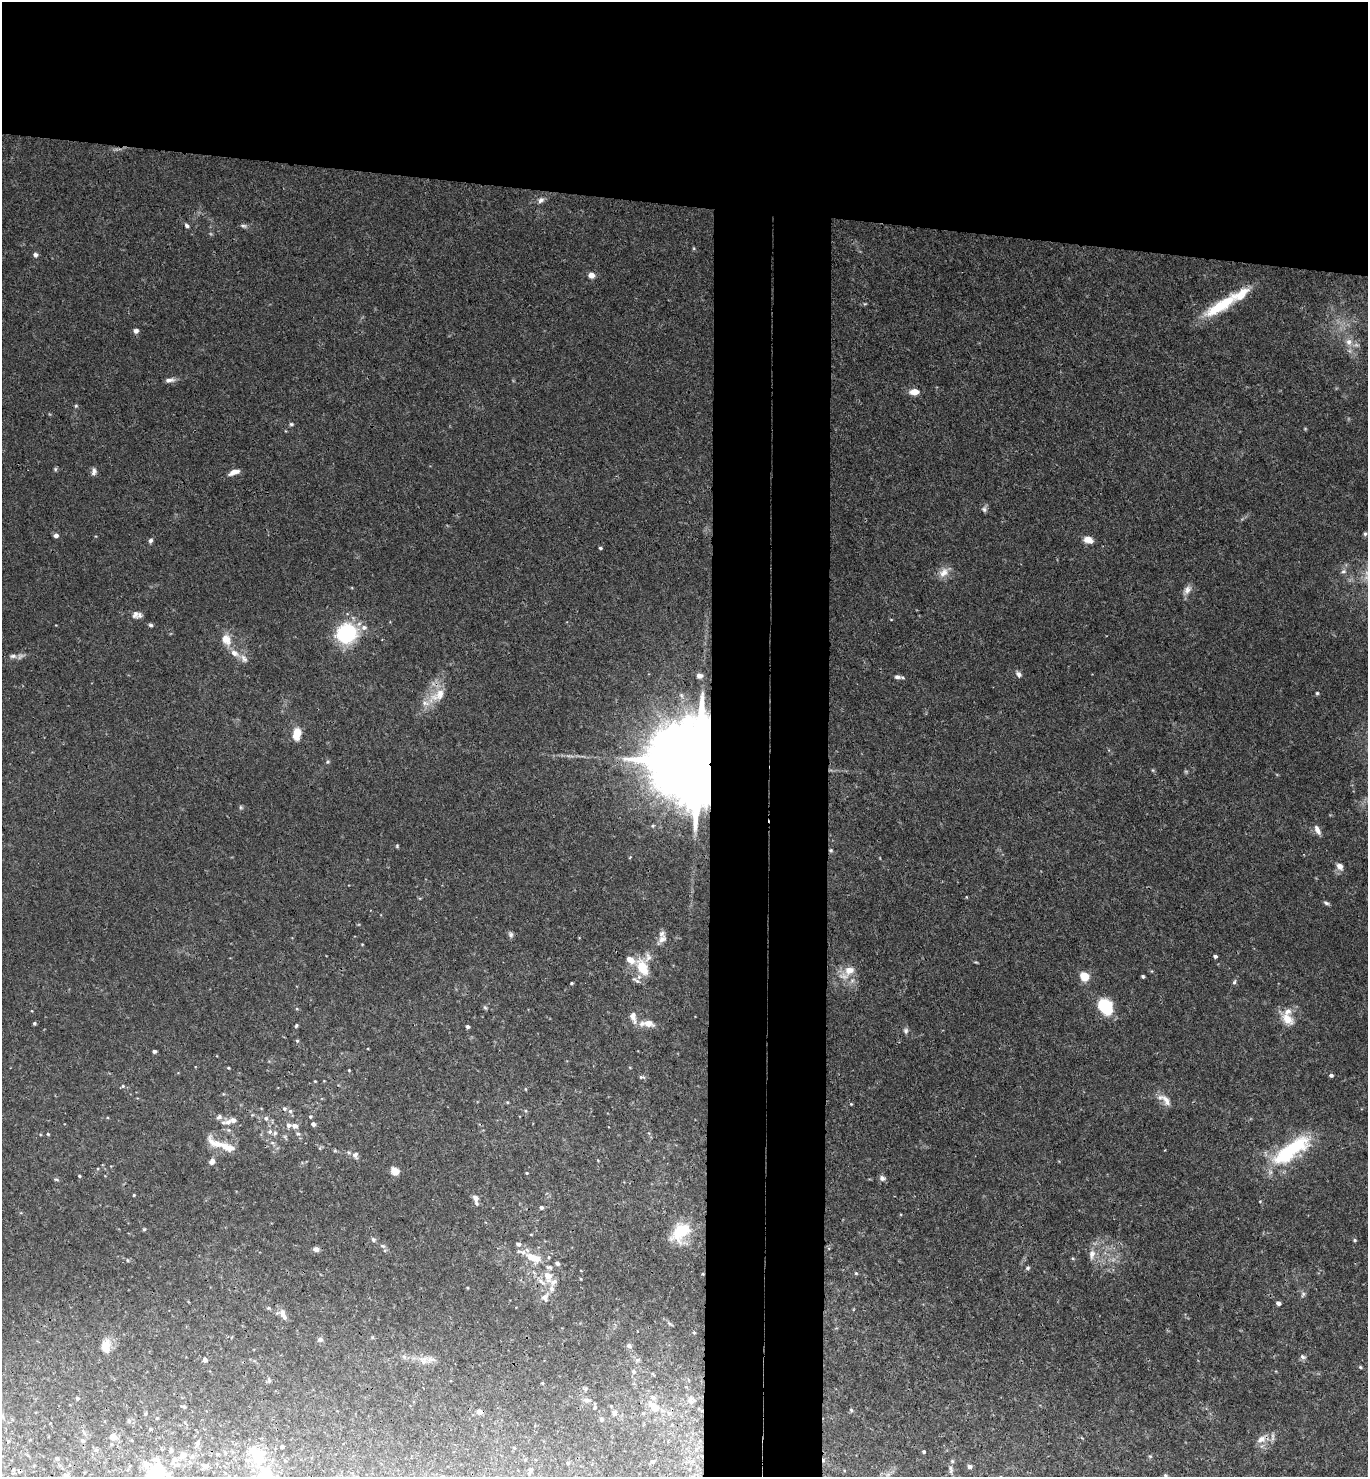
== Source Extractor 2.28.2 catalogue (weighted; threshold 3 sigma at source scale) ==
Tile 2 of 3 x 3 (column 2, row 1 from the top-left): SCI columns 1526-2891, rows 2961-4435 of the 4515 x 4442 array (HDU 1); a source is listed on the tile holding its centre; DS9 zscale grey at full resolution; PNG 1370 x 1479 px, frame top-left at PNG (2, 2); no overlay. Shown black and unused: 21% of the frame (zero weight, under 3 of 4 exposures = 6% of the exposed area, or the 3 px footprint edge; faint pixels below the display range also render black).
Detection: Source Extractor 2.28.2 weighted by HDU 2 'WHT'; one run over the whole footprint, this tile lists its part. Background 0.0368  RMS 0.0029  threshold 0.0132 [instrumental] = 3 sigma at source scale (4.5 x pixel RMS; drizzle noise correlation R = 1.50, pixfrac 1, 0.05/0.05 arcsec/px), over >= 5 px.
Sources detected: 207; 2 too faint to see at this stretch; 1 cosmic-ray / hot-pixel residue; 1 long thin detection or spike segment (spike, bleed or trail) — not listed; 22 inside a brighter listed object's ellipse — not listed separately; the other 181 listed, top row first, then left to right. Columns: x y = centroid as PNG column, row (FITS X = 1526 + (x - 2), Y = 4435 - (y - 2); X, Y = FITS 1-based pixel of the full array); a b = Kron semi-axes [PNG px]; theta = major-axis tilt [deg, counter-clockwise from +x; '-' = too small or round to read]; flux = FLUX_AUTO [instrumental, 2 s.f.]
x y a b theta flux
541 200 9 7 38 1.2
187 225 7 5 -44 0.69
244 226 10 5 -13 0.73
35 255 5 5 - 0.9
591 275 6 5 - 2.5
865 304 5 3 - 0.29
1221 306 52 11 33 13
136 331 6 6 - 1
1349 342 11 10 - 2.5
169 380 13 6 7 1.3
914 392 11 7 4 2.7
76 406 5 4 - 0.35
291 424 6 5 - 0.47
55 469 6 4 -72 0.4
94 471 9 6 88 1.2
234 472 13 5 19 2
984 509 8 7 - 0.86
1365 534 6 5 - 0.53
56 535 5 5 - 0.96
1088 539 10 7 -21 2.9
150 541 7 5 63 0.73
600 548 4 3 - 0.47
1343 571 8 6 3 0.79
944 572 16 11 47 2.8
1187 590 15 8 53 1.9
135 614 11 9 67 1.4
891 619 5 3 - 0.23
150 625 6 4 -4 0.53
364 627 8 6 14 1.4
347 634 15 14 - 30
226 639 15 11 -65 3.7
234 653 13 8 -27 2.3
13 656 11 6 0 1.3
1018 674 10 6 -48 1.1
699 676 9 8 - 1.4
897 677 9 5 -6 1.1
1317 693 4 4 - 0.39
438 695 30 13 33 5.9
297 734 11 7 82 5.6
328 762 5 4 - 0.39
696 762 27 19 -9 7600
1153 770 5 3 - 0.3
241 807 6 4 -61 0.43
1317 830 12 6 -64 1.7
397 846 5 4 - 0.36
831 850 5 4 - 0.42
1340 866 9 7 -50 1.8
1326 903 7 4 -29 0.63
511 934 9 6 -71 0.8
662 939 16 8 50 1.9
362 944 3 3 - 0.23
1215 956 4 3 - 0.7
648 957 14 8 78 1.8
630 960 10 6 -31 2.7
642 967 17 10 -63 7.7
849 970 13 10 27 4
1084 976 8 7 - 5.8
1143 976 4 3 - 0.44
636 980 14 4 -34 0.93
1234 982 6 4 72 0.56
572 983 3 3 - 0.39
1105 1006 15 10 -51 17
485 1007 7 4 -52 0.46
633 1016 12 9 -74 2
1287 1019 20 10 -45 4.3
34 1023 4 4 - 0.45
648 1023 14 8 -12 3.1
296 1026 5 4 - 0.43
468 1027 4 4 - 0.79
906 1031 8 6 -81 0.82
297 1041 5 4 - 0.44
154 1051 4 3 - 0.75
228 1068 4 4 - 0.26
349 1070 3 3 - 0.27
1331 1075 4 4 - 0.71
642 1077 9 5 -11 0.59
315 1081 3 3 - 0.25
123 1086 5 5 - 0.39
525 1089 5 3 - 0.26
1165 1100 22 9 -38 2.9
851 1104 4 4 - 0.27
284 1109 5 5 - 0.64
290 1111 6 6 - 0.66
219 1117 8 6 33 0.91
310 1117 5 4 - 0.43
266 1118 7 6 - 0.91
228 1122 10 8 13 1.5
313 1124 5 4 - 1.1
288 1125 6 6 - 1.1
295 1126 6 5 - 1.7
270 1132 6 6 - 0.81
48 1134 5 4 - 0.28
298 1134 7 6 - 0.78
272 1143 7 5 -29 0.64
227 1147 43 10 -29 4.6
1291 1150 52 17 36 24
355 1155 9 7 84 1.3
212 1162 7 6 - 1.3
395 1171 6 5 - 5.2
527 1173 4 3 - 0.3
79 1176 4 3 - 0.37
882 1178 8 7 - 1
56 1179 7 4 -20 0.46
134 1195 4 3 - 0.34
476 1199 12 6 -76 1.7
541 1207 5 5 - 0.7
144 1229 5 4 - 0.36
680 1232 27 17 46 11
373 1239 6 5 - 0.76
1355 1240 5 4 - 0.38
518 1244 7 6 - 0.97
383 1246 7 5 -17 0.67
316 1249 7 5 -13 1.4
1092 1254 16 8 79 2.4
549 1257 5 5 - 0.46
534 1258 15 12 -51 4.5
1072 1258 5 3 - 0.32
127 1260 5 3 - 0.31
557 1263 6 5 - 0.86
1028 1268 6 5 - 0.58
856 1273 5 4 - 0.4
548 1276 11 7 -74 4
581 1279 4 3 - 0.24
541 1281 18 6 -44 2.6
1303 1294 8 5 73 0.72
545 1297 14 11 83 2.3
1278 1303 4 4 - 1.3
282 1313 12 8 -72 1.7
670 1324 7 4 -20 0.48
694 1332 5 4 - 0.43
320 1340 7 6 - 0.93
106 1346 20 12 83 3.7
629 1346 5 4 - 0.88
1303 1357 8 6 -32 0.84
205 1360 6 5 - 0.94
423 1360 13 12 - 2.6
1360 1367 5 4 - 0.36
634 1371 5 5 - 0.44
269 1380 8 5 -71 0.54
542 1383 3 3 - 0.3
585 1389 6 5 - 0.46
77 1398 4 4 - 0.62
586 1400 11 6 -15 1.1
691 1400 12 11 - 2.6
611 1406 3 3 - 0.22
184 1407 6 3 -14 0.41
595 1407 5 4 - 0.4
653 1407 16 8 -47 3.8
851 1410 6 4 -47 0.45
479 1412 6 6 - 1.6
614 1412 7 6 - 0.69
643 1413 4 4 - 0.33
601 1419 5 5 - 0.53
129 1421 6 6 - 0.54
150 1429 4 3 - 0.35
113 1437 5 4 - 4.1
1261 1439 14 9 25 2.4
82 1440 5 4 - 0.57
8 1441 5 3 - 0.23
197 1443 7 5 74 0.66
282 1447 4 3 - 0.65
96 1450 6 3 17 0.38
170 1450 7 4 80 0.47
924 1452 3 3 - 0.4
217 1454 3 3 - 0.38
183 1455 9 8 - 1.5
257 1455 12 9 -53 12
1150 1456 5 5 - 0.39
57 1458 4 3 - 0.45
175 1459 8 7 - 1.1
525 1460 5 4 - 0.31
653 1462 5 5 - 0.47
206 1466 8 6 5 0.79
969 1466 5 4 - 0.85
530 1470 6 5 - 0.65
951 1470 14 5 -86 1.1
156 1474 17 14 -70 18
266 1474 18 16 75 9.4
888 1474 7 4 19 0.71
1166 1475 5 4 - 0.41
66 1476 5 5 - 0.92
Overlapping masked pixels (flux is a lower limit): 1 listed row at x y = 696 762
Isophote crosses this tile's border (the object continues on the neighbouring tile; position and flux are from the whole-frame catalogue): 3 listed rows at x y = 156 1474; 266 1474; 66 1476